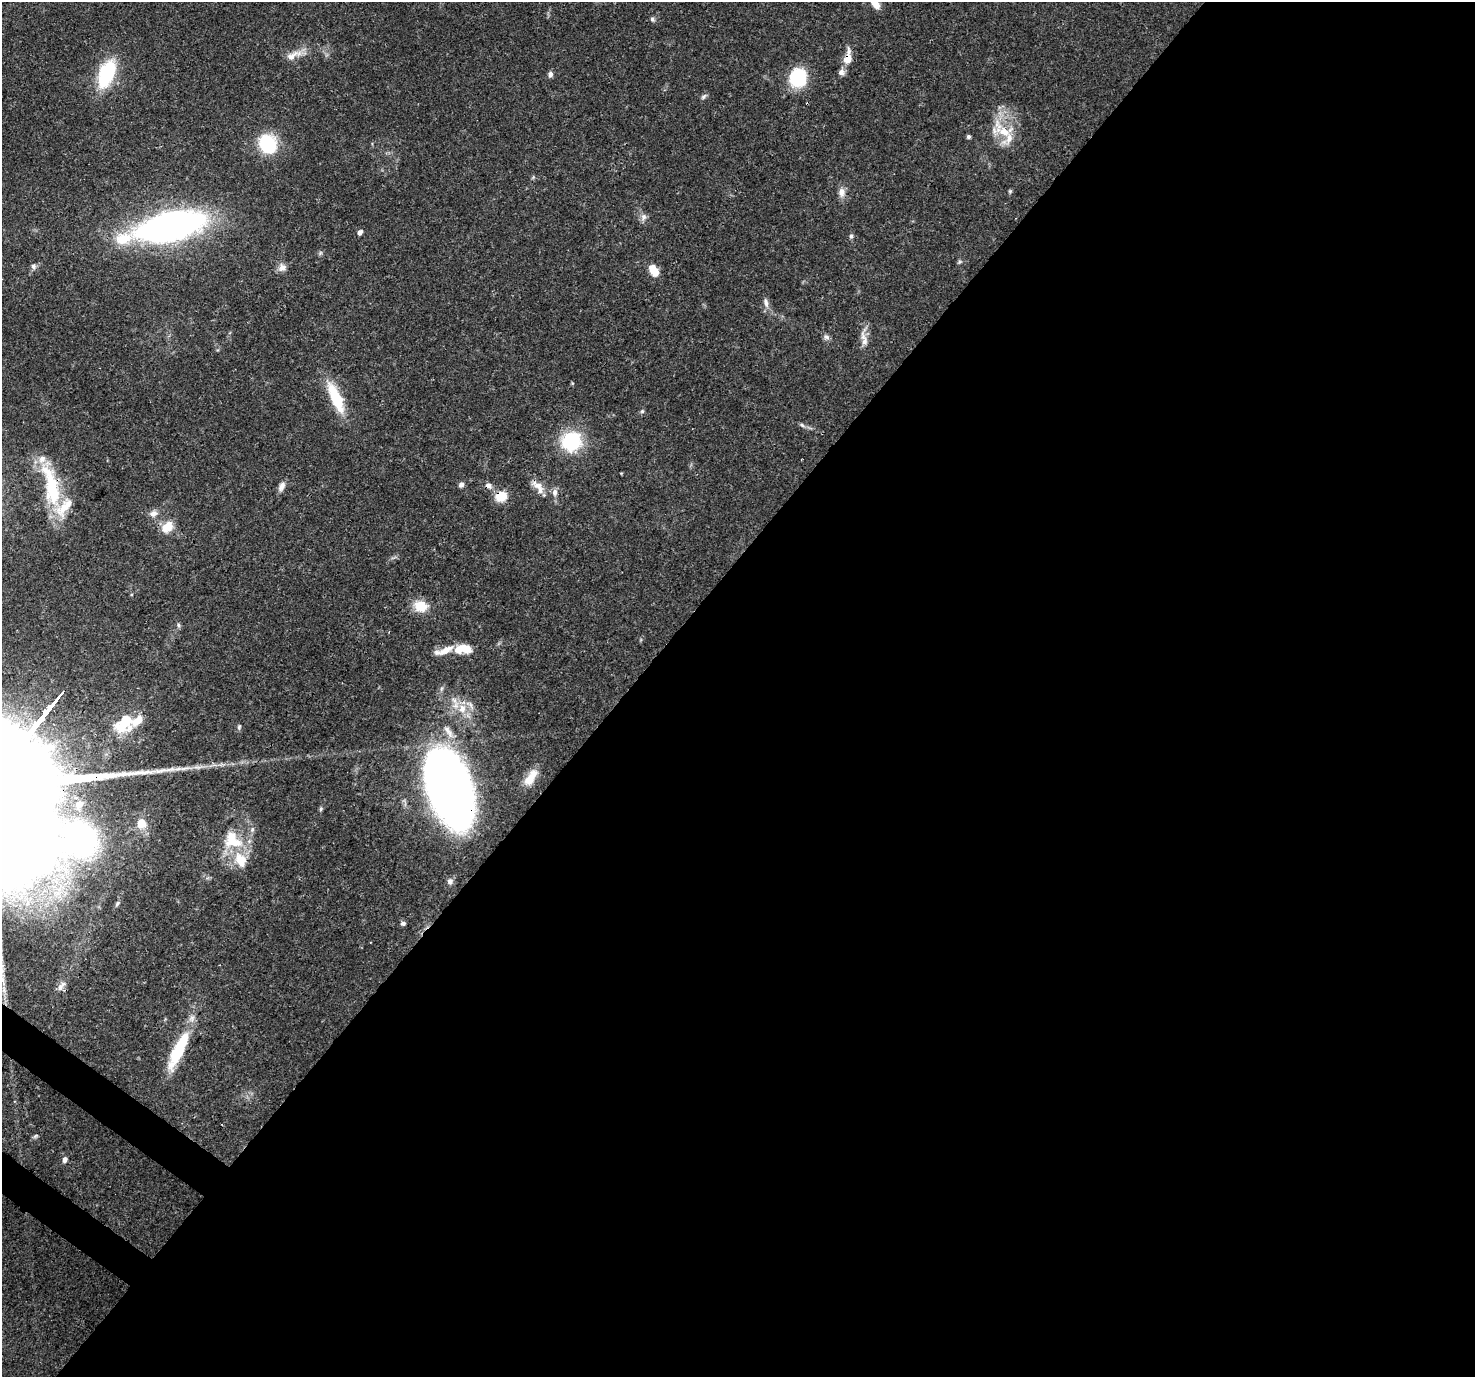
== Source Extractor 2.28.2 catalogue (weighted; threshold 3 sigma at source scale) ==
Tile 12 of 4 x 4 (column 4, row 3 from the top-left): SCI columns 4505-5977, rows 1714-3088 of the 6056 x 6107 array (HDU 1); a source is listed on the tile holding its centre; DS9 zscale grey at full resolution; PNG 1477 x 1379 px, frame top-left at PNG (2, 2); no overlay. Shown black and unused: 58% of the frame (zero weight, under 3 of 4 exposures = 8% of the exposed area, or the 3 px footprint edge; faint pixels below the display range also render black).
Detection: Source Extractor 2.28.2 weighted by HDU 2 'WHT'; one run over the whole footprint, this tile lists its part. Background 0.0865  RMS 0.0036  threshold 0.0162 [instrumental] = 3 sigma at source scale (4.5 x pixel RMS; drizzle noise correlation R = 1.50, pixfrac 1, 0.0396/0.0396 arcsec/px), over >= 5 px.
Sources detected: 74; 1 inside a brighter object's white glare — not listed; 11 inside a brighter listed object's ellipse — not listed separately; the other 62 listed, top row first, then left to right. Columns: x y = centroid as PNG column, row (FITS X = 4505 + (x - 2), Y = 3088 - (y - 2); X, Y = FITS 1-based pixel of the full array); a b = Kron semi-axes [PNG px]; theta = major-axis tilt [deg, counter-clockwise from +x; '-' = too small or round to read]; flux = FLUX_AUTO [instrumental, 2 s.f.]
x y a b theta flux
875 3 16 7 -51 4.1
652 19 6 5 - 0.9
294 55 27 9 25 4.2
848 57 22 9 83 4.9
106 74 29 15 69 27
550 74 7 5 83 1.4
798 78 17 16 - 25
704 96 9 5 40 0.93
1003 131 40 21 -24 13
968 137 5 4 - 0.85
268 144 17 15 -59 24
533 177 6 4 46 0.47
1010 191 6 5 - 0.52
842 192 13 9 -89 2.6
643 217 11 8 85 1.8
170 226 57 23 13 170
360 232 6 5 - 1.4
851 236 7 5 79 0.85
320 253 7 4 71 0.6
959 262 8 5 47 0.64
34 266 9 7 -77 1.2
282 267 11 11 - 2.3
652 268 13 9 -62 5.1
766 303 14 6 -78 1.9
826 337 9 7 -58 1.3
864 338 31 8 -88 3.8
572 383 5 3 - 0.39
336 397 39 12 -66 16
642 411 6 5 - 0.63
802 425 9 5 -22 0.98
571 441 18 17 - 27
461 484 6 5 - 1.7
488 485 8 7 - 1.8
538 485 22 10 -30 4.2
281 486 13 7 63 2
51 487 58 15 -77 27
501 496 13 11 26 6.9
153 514 13 9 12 2.3
167 527 18 13 42 5.4
420 606 16 13 -17 7.3
463 649 21 10 0 7.5
462 708 15 11 -79 5.6
124 723 26 18 41 13
239 727 8 5 80 0.67
448 732 23 8 -58 4.3
198 767 15 6 3 2.2
530 778 21 9 55 6.6
449 786 56 29 -71 420
79 805 13 10 56 3.4
321 809 7 5 69 0.61
141 823 12 11 - 5.4
252 829 7 5 70 1
232 837 27 16 66 11
241 860 22 15 -63 8.7
450 881 9 8 - 1.4
117 904 9 4 53 0.72
403 924 6 5 - 0.91
61 986 16 7 48 2.3
4 989 13 5 -90 1.9
178 1051 49 12 64 21
35 1136 8 5 27 0.68
65 1160 7 5 82 1.3
Overlapping masked pixels (flux is a lower limit): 5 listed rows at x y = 848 57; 488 485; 51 487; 501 496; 449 786
Isophote crosses this tile's border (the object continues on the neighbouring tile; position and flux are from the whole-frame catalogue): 1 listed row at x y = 875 3